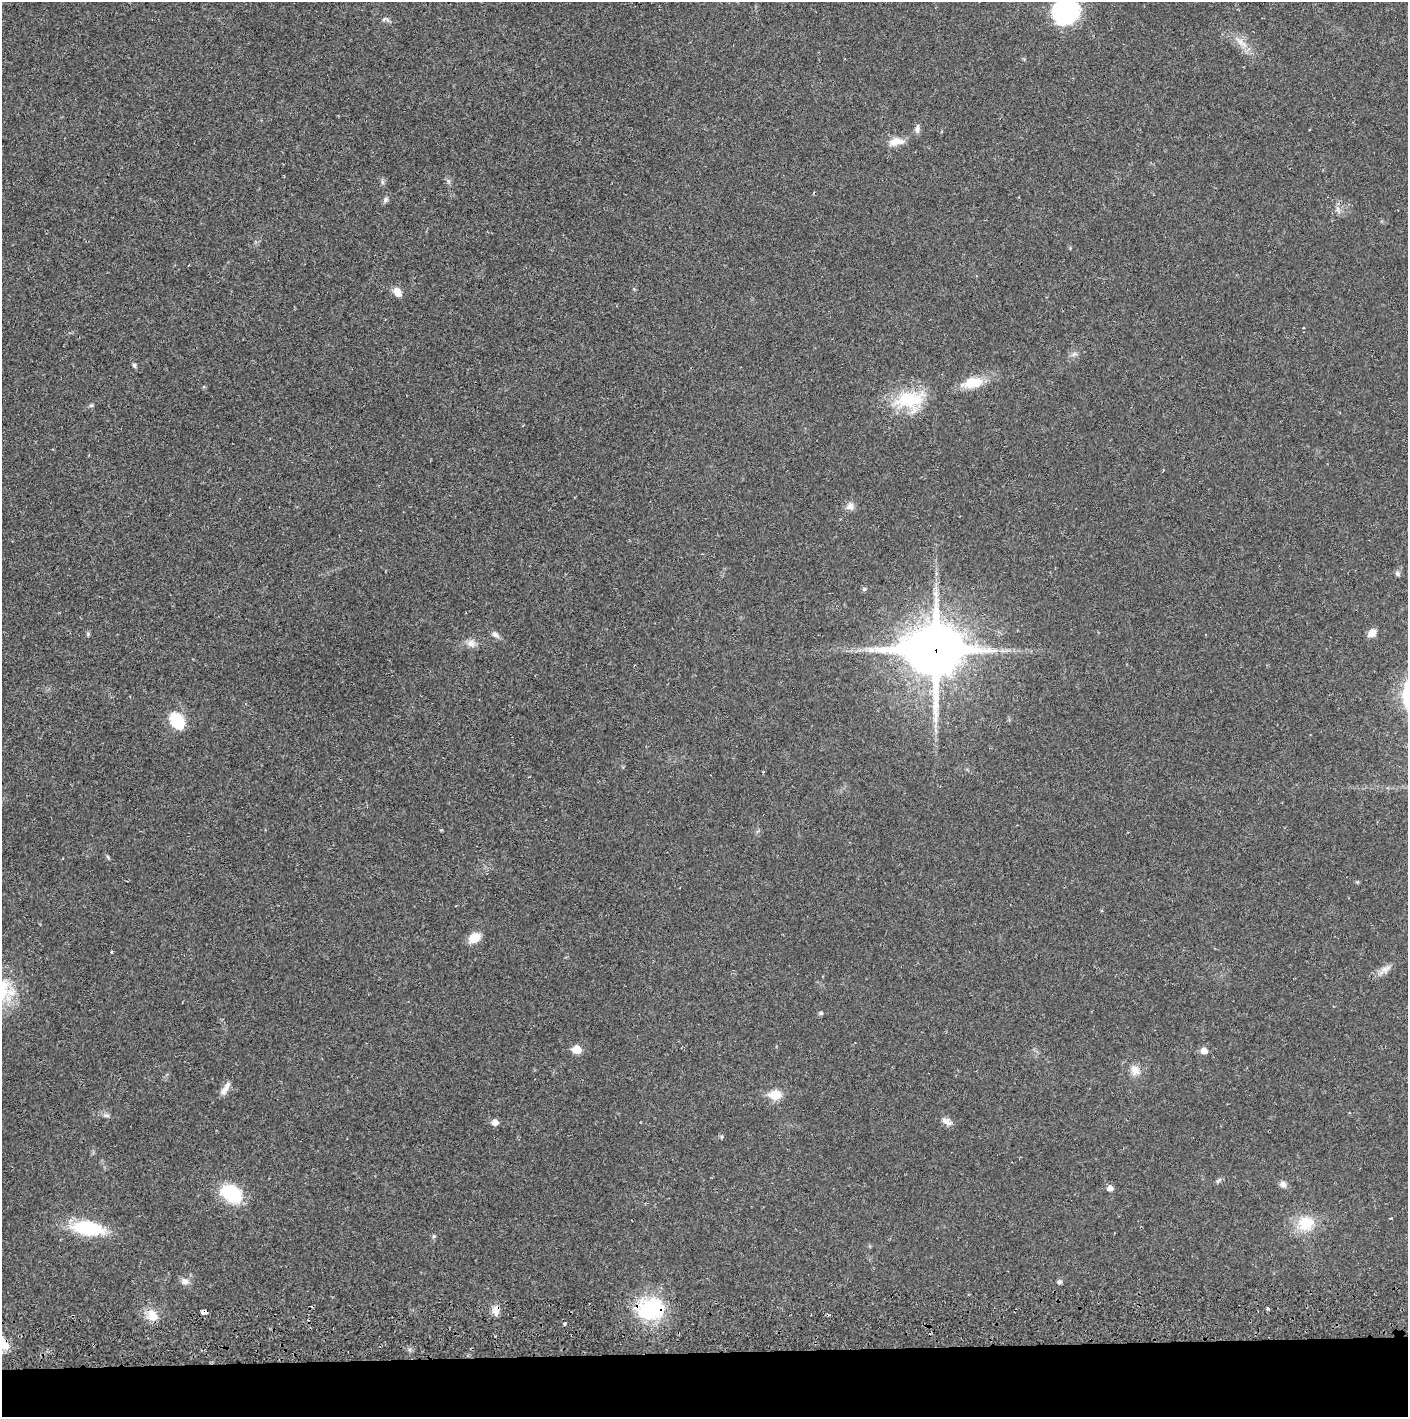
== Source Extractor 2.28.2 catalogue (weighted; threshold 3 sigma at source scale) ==
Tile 8 of 3 x 3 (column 2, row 3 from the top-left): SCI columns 1410-2815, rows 56-1470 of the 4229 x 4360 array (HDU 1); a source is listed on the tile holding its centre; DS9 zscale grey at full resolution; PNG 1410 x 1419 px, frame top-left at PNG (2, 2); no overlay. Shown black and unused: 5% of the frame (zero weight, under 2 of 3 exposures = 3% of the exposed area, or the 3 px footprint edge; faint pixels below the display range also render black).
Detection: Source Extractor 2.28.2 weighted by HDU 2 'WHT'; one run over the whole footprint, this tile lists its part. Background 0.0213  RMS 0.0035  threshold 0.0156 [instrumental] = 3 sigma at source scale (4.5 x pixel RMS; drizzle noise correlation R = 1.50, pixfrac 1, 0.05/0.05 arcsec/px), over >= 5 px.
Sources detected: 54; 1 cosmic-ray / hot-pixel residue — not listed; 1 inside a brighter listed object's ellipse — not listed separately; the other 52 listed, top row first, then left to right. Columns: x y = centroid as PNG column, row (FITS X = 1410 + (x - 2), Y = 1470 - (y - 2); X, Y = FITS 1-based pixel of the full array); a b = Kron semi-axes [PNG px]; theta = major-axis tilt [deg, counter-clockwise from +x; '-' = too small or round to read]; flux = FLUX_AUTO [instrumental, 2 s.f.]
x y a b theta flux
1065 12 25 22 21 38
384 19 7 4 45 0.55
1241 42 20 7 -39 3.3
917 129 14 5 87 1.3
896 141 20 9 6 3.7
382 182 6 4 -71 0.61
385 200 8 6 59 0.93
1338 209 7 4 -90 0.92
398 292 11 7 -60 3.1
1303 328 3 2 - 0.27
1074 354 8 5 44 0.93
134 365 7 5 -74 0.63
972 383 30 14 11 7.5
910 400 38 25 2 18
91 405 6 5 - 0.58
850 506 11 10 - 1.9
1397 573 7 6 - 0.83
864 589 6 4 46 0.51
1372 633 12 8 38 2.2
88 634 5 5 - 0.51
495 635 11 7 -37 1.5
471 643 11 10 - 2.2
935 650 20 17 0 1800
177 721 19 13 -59 12
474 938 13 9 29 5.1
1385 969 15 7 28 2.2
821 1013 5 5 - 0.73
577 1049 6 5 - 8.6
1204 1051 5 5 - 3.4
1135 1070 14 11 -59 3.1
225 1088 20 6 59 2.3
775 1095 6 5 - 16
106 1115 11 5 -11 0.99
947 1121 15 8 -28 1.9
495 1122 6 6 - 2.6
721 1137 5 4 - 0.45
1218 1180 11 4 44 0.7
1283 1184 9 8 - 1.4
1110 1188 5 5 - 2.3
232 1194 19 14 -33 21
1390 1218 4 2 - 0.27
1305 1223 21 18 18 9.4
88 1228 28 12 -6 25
434 1236 5 5 - 0.53
185 1281 11 9 -17 1.9
1060 1282 6 6 - 0.79
650 1309 36 25 14 25
1267 1309 4 3 - 0.48
496 1310 14 8 81 2.3
204 1312 6 4 0 7.1
152 1316 15 12 -66 4.9
565 1323 4 3 - 0.8
Overlapping masked pixels (flux is a lower limit): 4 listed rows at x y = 935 650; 650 1309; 496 1310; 204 1312
Isophote crosses this tile's border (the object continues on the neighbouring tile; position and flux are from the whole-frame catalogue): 1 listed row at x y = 1065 12